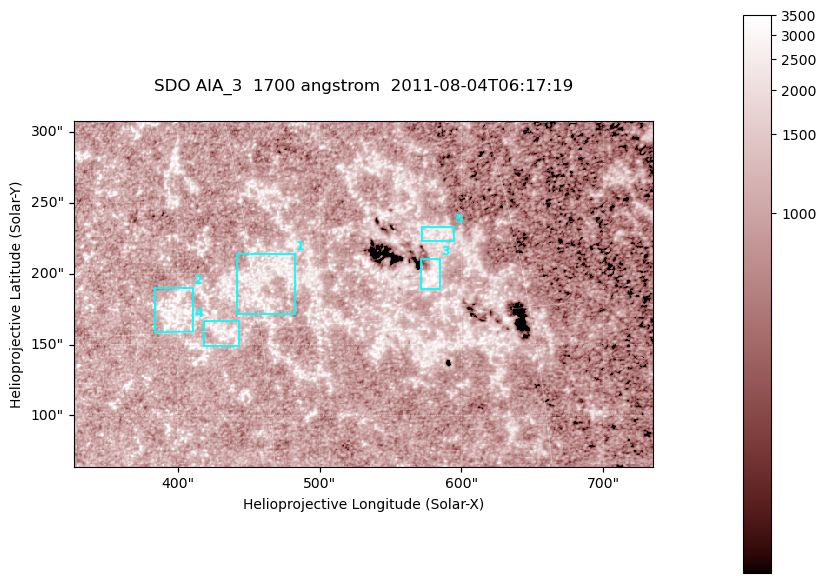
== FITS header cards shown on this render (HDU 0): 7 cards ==
TELESCOP= 'SDO     '           /
INSTRUME= 'AIA_3   '           /
WAVELNTH=                 1700 /
WAVEUNIT= 'angstrom'           /
DATE-OBS= '2011-08-04T06:17:19.714' /
CTYPE1  = 'HPLN-TAN'           /
CTYPE2  = 'HPLT-TAN'           /

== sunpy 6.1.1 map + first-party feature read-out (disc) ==
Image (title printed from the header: SDO AIA_3  1700 angstrom  2011-08-04T06:17:19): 666 x 399 px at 0.613 arcsec/px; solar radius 946 arcsec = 1543 px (partial field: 3.6% of the solar disc is inside the frame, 100% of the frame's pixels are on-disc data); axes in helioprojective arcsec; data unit not stated in the header (colour bar unlabelled)
Pointing: header CRPIX1/2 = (2049.23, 2048.32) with CRVAL1/2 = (0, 0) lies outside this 666 x 399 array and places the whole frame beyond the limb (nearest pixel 1.4 R_sun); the SolarSoft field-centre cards XCEN/YCEN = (530.7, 185.7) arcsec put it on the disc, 2060 arcsec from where CRPIX/CRVAL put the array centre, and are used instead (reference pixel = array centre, CRVAL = XCEN/YCEN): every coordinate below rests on XCEN/YCEN
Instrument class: DISC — disc imager (sunpy class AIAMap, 1700 A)
Bright regions (active regions / flare kernels): reference = the on-disc median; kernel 5 px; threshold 5 sigma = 1309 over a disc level ~996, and >= 1.15x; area >= 265 px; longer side >= 5 px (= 3.1 arcsec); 5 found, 5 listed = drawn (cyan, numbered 1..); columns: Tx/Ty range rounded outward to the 2 arcsec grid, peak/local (2 s.f.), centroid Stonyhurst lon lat
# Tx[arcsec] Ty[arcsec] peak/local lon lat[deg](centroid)
1 442..484 170..214 3.1 +31 +17
2 382..412 158..190 3.3 +26 +16
3 570..586 188..212 3.4 +40 +17
4 418..444 148..168 3.1 +28 +15
5 572..596 222..234 2.8 +40 +19